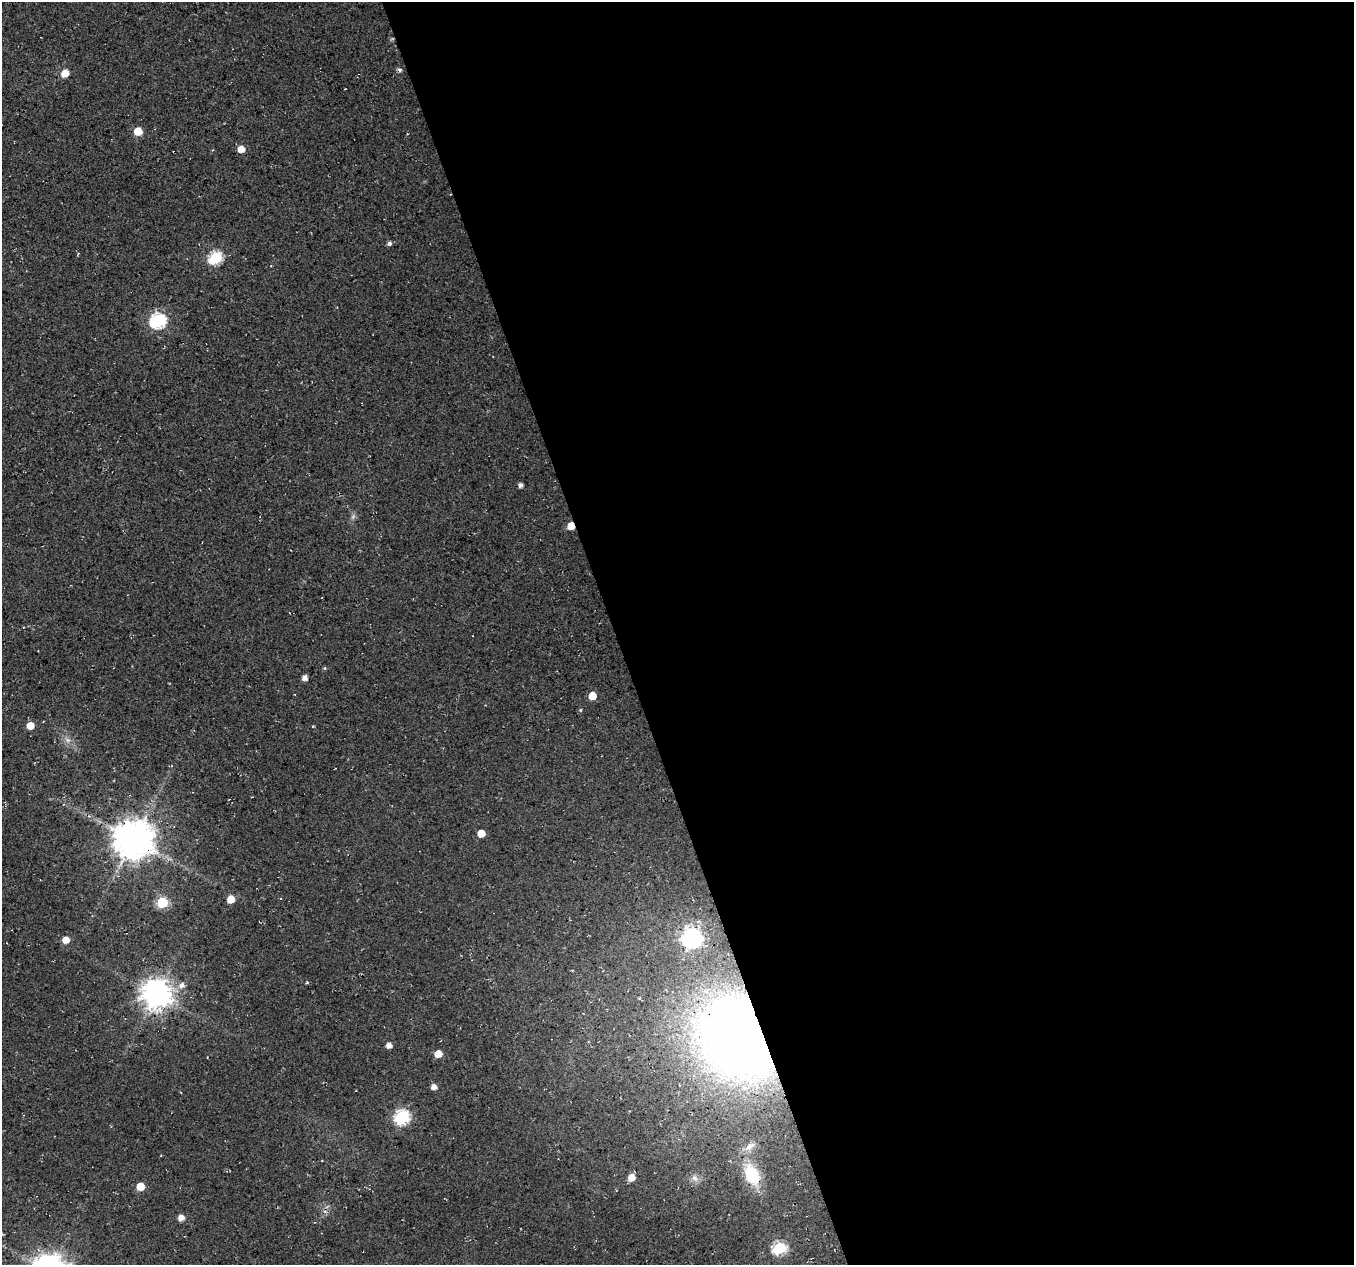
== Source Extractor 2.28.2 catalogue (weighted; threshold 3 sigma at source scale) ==
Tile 8 of 4 x 4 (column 4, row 2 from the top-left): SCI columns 4057-5408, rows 2643-3905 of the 5408 x 5234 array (HDU 1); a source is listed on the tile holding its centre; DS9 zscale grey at full resolution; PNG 1356 x 1267 px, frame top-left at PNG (2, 2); no overlay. Shown black and unused: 55% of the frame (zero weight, under 3 of 4 exposures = <1% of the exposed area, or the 3 px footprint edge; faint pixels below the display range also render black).
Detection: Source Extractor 2.28.2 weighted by HDU 2 'WHT'; one run over the whole footprint, this tile lists its part. Background 0.0181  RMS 0.0054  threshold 0.0244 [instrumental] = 3 sigma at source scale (4.5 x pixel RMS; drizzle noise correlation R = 1.50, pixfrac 1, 0.0396/0.0396 arcsec/px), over >= 5 px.
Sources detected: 37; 1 too faint to see at this stretch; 1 cosmic-ray / hot-pixel residue — not listed; the other 35 listed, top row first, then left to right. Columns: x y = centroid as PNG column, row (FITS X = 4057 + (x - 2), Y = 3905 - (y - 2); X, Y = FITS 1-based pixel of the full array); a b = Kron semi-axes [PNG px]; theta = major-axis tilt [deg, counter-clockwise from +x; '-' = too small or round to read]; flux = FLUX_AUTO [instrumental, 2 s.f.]
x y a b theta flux
65 73 6 5 - 7.5
345 89 2 2 - 0.47
138 131 6 5 - 11
241 149 5 5 - 5.9
389 243 5 5 - 1.5
216 257 7 6 - 61
158 320 7 7 - 96
520 485 4 4 - 2.2
571 526 5 5 - 8.1
325 668 5 4 - 0.59
305 678 4 4 - 3.4
592 696 5 5 - 8.5
580 710 5 4 - 0.56
30 726 6 5 - 6.9
481 833 5 5 - 8
133 839 11 11 - 1600
231 899 5 5 - 8.3
162 902 6 6 - 38
692 938 8 7 - 280
66 940 5 5 - 5.6
307 982 4 3 - 0.62
182 985 8 7 - 3.1
156 994 9 9 - 760
737 1038 60 48 -64 680
389 1045 5 4 - 3.7
438 1054 5 5 - 7
434 1087 5 5 - 3.3
402 1117 7 6 - 91
750 1146 16 7 35 3.4
752 1175 24 14 -66 22
631 1177 6 5 - 5.6
694 1178 10 6 -40 2.2
140 1186 5 5 - 11
181 1218 5 5 - 4
780 1248 7 6 - 63
Overlapping masked pixels (flux is a lower limit): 3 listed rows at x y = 571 526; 133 839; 737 1038